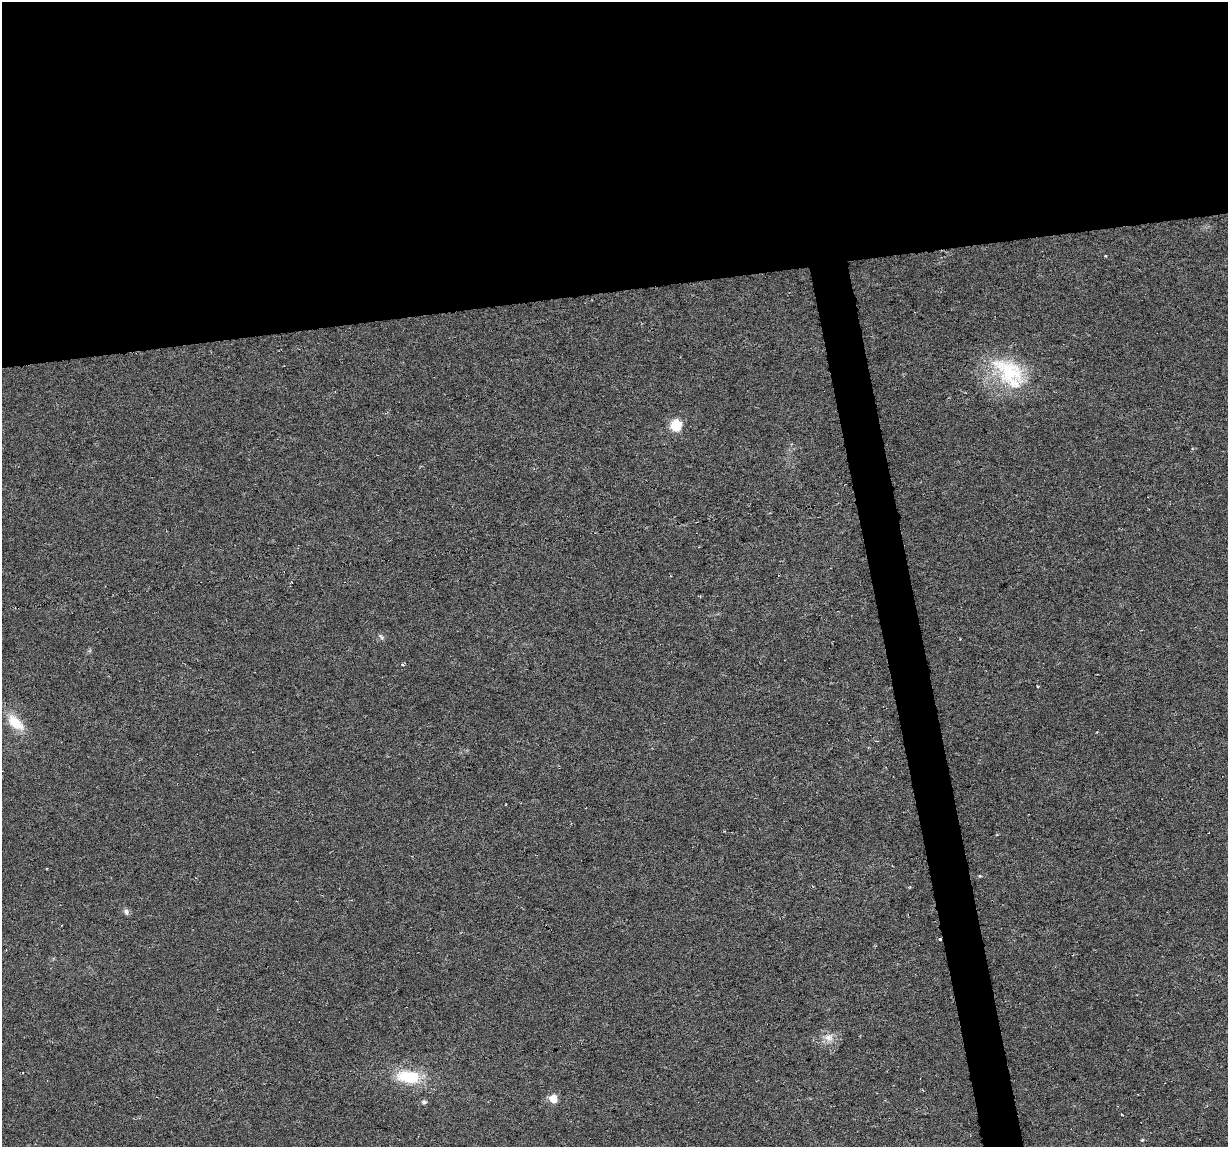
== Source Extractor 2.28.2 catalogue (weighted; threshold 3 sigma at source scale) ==
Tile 2 of 4 x 4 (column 2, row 1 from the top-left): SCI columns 1227-2452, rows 3463-4607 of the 4904 x 4682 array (HDU 1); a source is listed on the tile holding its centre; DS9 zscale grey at full resolution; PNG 1230 x 1149 px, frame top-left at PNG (2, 2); no overlay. Shown black and unused: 28% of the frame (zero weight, under 3 of 6 exposures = <1% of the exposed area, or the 3 px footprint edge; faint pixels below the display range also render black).
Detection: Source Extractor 2.28.2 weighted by HDU 2 'WHT'; one run over the whole footprint, this tile lists its part. Background -0.0061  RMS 0.0036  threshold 0.0149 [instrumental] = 3 sigma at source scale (4.09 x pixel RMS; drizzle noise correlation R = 1.36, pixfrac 0.8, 0.0396/0.0396 arcsec/px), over >= 5 px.
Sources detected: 15; all 15 listed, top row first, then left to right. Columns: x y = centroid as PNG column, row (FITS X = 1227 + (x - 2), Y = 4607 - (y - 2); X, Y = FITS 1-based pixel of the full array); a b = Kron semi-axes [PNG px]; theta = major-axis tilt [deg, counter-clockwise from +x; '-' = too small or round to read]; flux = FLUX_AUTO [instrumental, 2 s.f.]
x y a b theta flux
1106 256 3 3 - 0.43
1009 372 51 30 -34 25
676 425 15 14 - 5.8
381 637 10 5 -46 0.78
403 665 4 3 - 0.43
1038 687 3 3 - 0.49
15 722 26 13 -43 7.6
980 876 4 4 - 0.33
126 912 9 7 -72 1
940 939 4 3 - 0.52
829 1037 13 12 - 3.2
408 1077 29 14 -4 15
553 1099 5 5 - 10
424 1102 7 6 - 0.89
1142 1140 4 4 - 0.35
Overlapping masked pixels (flux is a lower limit): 1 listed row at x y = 940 939